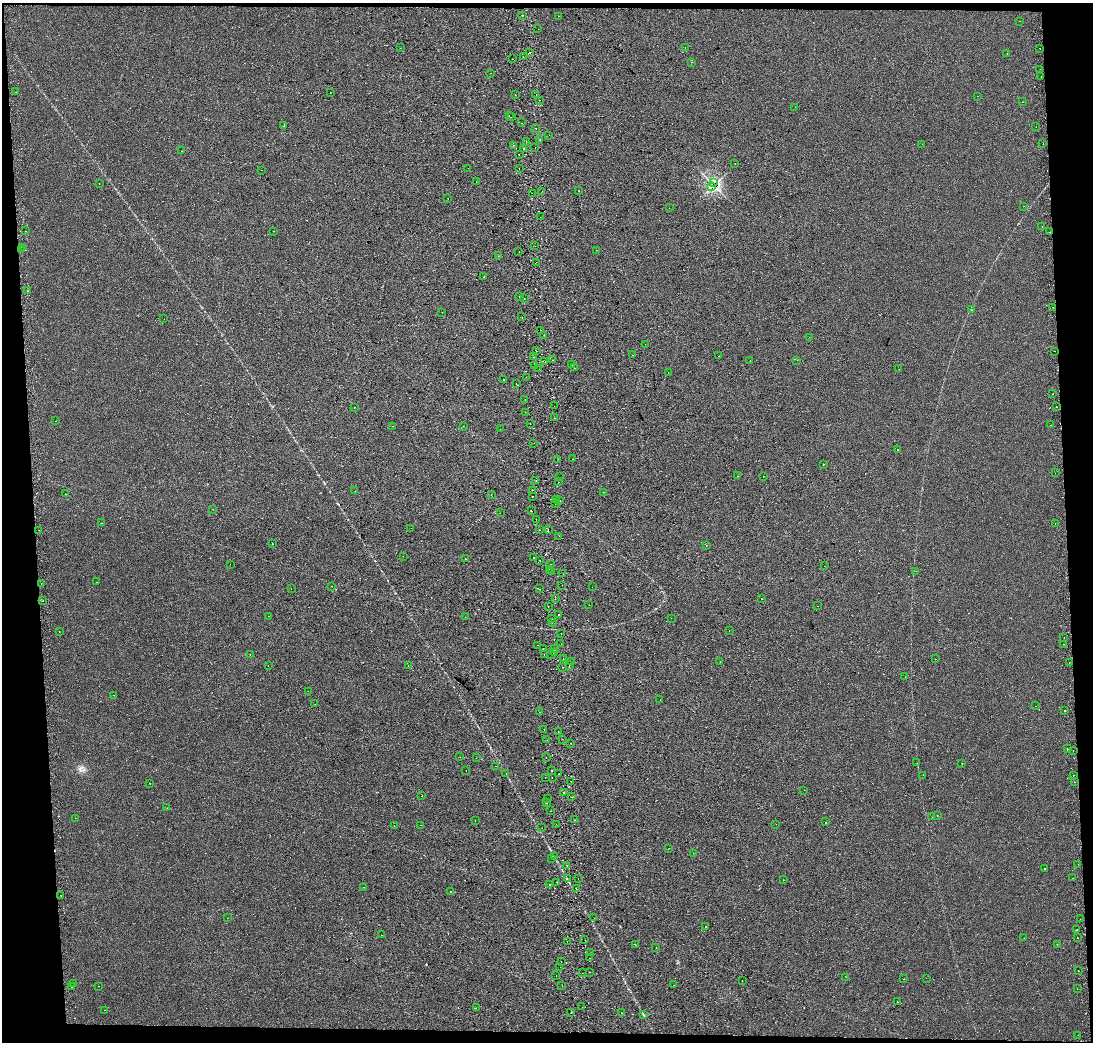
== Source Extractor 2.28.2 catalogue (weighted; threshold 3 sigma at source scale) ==
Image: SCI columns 74-4436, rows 1-4158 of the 4509 x 4165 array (HDU 1 of 3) = the unmasked area's bounding box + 8 px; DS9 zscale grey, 4 x 4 block average (1 PNG px = mean of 4 x 4 image px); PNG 1095 x 1044 px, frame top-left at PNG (2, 3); each listed source drawn as its Kron ellipse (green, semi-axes under 4 px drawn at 4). Shown black and unused: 7% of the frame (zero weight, under 2 of 3 exposures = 2% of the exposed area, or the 3 px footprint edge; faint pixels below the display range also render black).
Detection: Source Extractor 2.28.2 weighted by HDU 2 'WHT'. Background 1.75e-04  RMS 0.0032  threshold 0.0146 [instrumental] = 3 sigma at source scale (4.5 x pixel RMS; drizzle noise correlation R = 1.50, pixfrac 1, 0.0396/0.0396 arcsec/px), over >= 5 px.
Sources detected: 337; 2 too faint to see at this stretch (4 x 4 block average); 28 cosmic-ray / hot-pixel residue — neither listed nor drawn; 6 coinciding with a brighter row at this scale — not listed separately; the other 301 listed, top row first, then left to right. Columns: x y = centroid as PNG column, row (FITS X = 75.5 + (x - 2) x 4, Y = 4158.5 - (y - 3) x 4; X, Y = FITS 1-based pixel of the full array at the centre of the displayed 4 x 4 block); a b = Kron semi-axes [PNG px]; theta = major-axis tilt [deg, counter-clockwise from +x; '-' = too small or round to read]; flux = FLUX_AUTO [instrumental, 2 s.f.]
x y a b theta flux
523 15 2 2 - 0.35
558 16 2 2 - 0.37
1020 21 2 2 - 1
538 29 2 2 - 0.26
400 48 2 2 - 0.5
685 48 2 2 - 0.32
1040 49 2 2 - 2.3
530 52 2 2 - 16
1007 53 2 2 - 1.9
523 57 2 2 - 2
513 59 2 2 - 0.54
692 62 2 2 - 0.36
1040 69 2 2 - 0.34
490 73 2 2 - 0.51
1041 77 2 2 - 1.8
16 92 2 2 - 2.1
330 92 2 2 - 0.33
536 94 2 2 - 2.2
515 95 2 2 - 4.6
977 96 2 2 - 0.59
539 100 2 2 - 3.1
1023 102 2 2 - 0.66
795 107 2 2 - 0.22
509 116 2 2 - 1.7
511 117 2 2 - 2.6
522 123 2 2 - 1.3
284 126 2 2 - 0.78
1036 127 2 2 - 0.39
536 128 2 2 - 3.3
549 135 2 2 - 0.94
540 140 2 2 - 0.47
526 141 2 2 - 2.3
922 144 2 2 - 0.3
1043 144 2 2 - 2.9
513 145 2 2 - 0.51
535 147 2 2 - 1.8
524 149 2 2 - 3.2
181 151 2 2 - 0.37
519 154 2 2 - 2
735 163 2 2 - 0.36
468 168 2 2 - 0.32
519 168 2 2 - 21
261 170 2 2 - 0.43
476 181 2 2 - 0.41
714 182 2 2 - 2.1
99 184 2 2 - 1.6
712 187 4 2 - 9.3
542 191 2 2 - 0.29
578 191 2 2 - 1.6
532 193 2 2 - 0.53
448 198 2 2 - 1.1
1024 206 2 2 - 0.58
669 208 2 2 - 0.25
540 217 2 2 - 0.48
1042 226 2 2 - 0.4
25 231 2 2 - 0.67
273 231 2 2 - 0.82
1049 232 2 2 - 0.57
535 246 2 2 - 0.4
23 248 2 2 - 1.7
21 249 2 2 - 0.3
596 250 2 2 - 0.63
519 252 2 2 - 0.63
498 256 2 2 - 0.31
536 262 2 2 - 3.7
484 277 2 2 - 1.1
27 291 2 2 - 2.6
519 296 2 2 - 2.1
524 298 2 2 - 1.1
1052 307 2 2 - 0.38
972 310 2 2 - 1.7
442 312 2 2 - 0.42
522 317 2 2 - 0.36
164 319 2 2 - 0.24
541 330 2 2 - 1.4
544 335 2 2 - 0.99
809 337 2 2 - 0.3
645 344 2 2 - 0.33
536 351 2 2 - 1.1
1054 351 2 2 - 1.8
632 355 2 2 - 0.56
719 356 2 2 - 2
534 357 2 2 - 2.2
553 360 2 2 - 0.48
797 360 2 2 - 0.25
545 361 2 2 - 0.45
750 361 2 2 - 1.5
572 365 2 2 - 0.28
535 366 2 2 - 1
574 368 2 2 - 0.6
539 369 2 2 - 0.38
899 369 2 2 - 0.3
668 373 2 2 - 0.28
526 377 2 2 - 0.52
503 379 2 2 - 2.1
516 384 2 2 - 0.5
1053 393 2 2 - 20
525 399 2 2 - 1.1
554 406 2 2 - 0.3
354 407 2 2 - 0.51
1056 407 2 2 - 2.4
525 412 2 2 - 2
554 418 2 2 - 1.4
55 421 2 2 - 0.49
530 424 2 2 - 1.3
1050 425 2 2 - 0.26
393 426 2 2 - 1.9
463 426 2 2 - 1.5
500 429 2 2 - 0.31
534 443 2 2 - 0.35
897 450 2 2 - 2.9
558 459 2 2 - 0.88
572 459 2 2 - 1.2
823 464 2 2 - 1.3
1055 473 2 2 - 1.4
737 476 2 2 - 0.43
763 476 2 2 - 0.29
559 477 2 2 - 0.4
536 481 2 2 - 0.99
558 482 2 2 - 8.8
532 490 2 2 - 0.44
355 491 2 2 - 0.71
603 492 2 2 - 0.43
65 494 2 2 - 0.67
491 495 2 2 - 0.48
532 496 2 2 - 1.3
557 499 2 2 - 2.3
559 501 2 2 - 1.1
555 504 2 2 - 0.85
213 509 2 2 - 0.71
531 511 2 2 - 2.3
500 513 2 2 - 0.82
536 519 2 2 - 0.32
101 523 2 2 - 0.5
1055 524 2 2 - 0.31
411 528 2 2 - 0.56
548 529 2 2 - 1.1
39 530 2 2 - 0.31
539 530 2 2 - 71
559 536 2 2 - 0.54
272 544 2 2 - 0.44
706 546 2 2 - 0.71
403 556 2 2 - 0.67
533 558 2 2 - 3
465 559 2 2 - 1.4
540 560 2 2 - 0.65
230 564 2 2 - 0.3
551 564 2 2 - 0.93
824 566 2 2 - 0.55
549 569 2 2 - 0.7
552 571 2 2 - 0.35
916 571 2 2 - 2.4
563 574 2 2 - 0.32
97 582 2 2 - 0.53
41 583 2 2 - 0.59
562 585 2 2 - 0.37
332 586 2 2 - 0.77
592 587 2 2 - 0.24
291 589 2 2 - 0.65
540 589 2 2 - 0.99
555 599 2 2 - 1.1
761 599 2 2 - 0.85
42 601 2 2 - 0.45
589 605 2 2 - 0.32
548 606 2 2 - 11
817 606 2 2 - 0.44
558 614 2 2 - 520
268 616 2 2 - 0.36
465 617 2 2 - 0.24
671 618 2 2 - 0.22
552 619 2 2 - 2.1
552 622 2 2 - 2.4
729 631 2 2 - 1.3
59 632 2 2 - 0.43
561 633 2 2 - 1.4
1064 638 2 2 - 1.9
561 644 2 2 - 1.1
1064 644 2 2 - 2
537 645 2 2 - 1.9
543 648 2 2 - 0.87
554 648 2 2 - 1.3
554 653 2 2 - 12
250 654 2 2 - 2.4
544 654 2 2 - 0.57
552 655 2 2 - 5.4
563 658 2 2 - 0.78
935 659 2 2 - 1.2
571 662 2 2 - 1.2
720 662 2 2 - 0.43
1069 662 2 2 - 3.8
268 665 2 2 - 2.6
408 665 2 2 - 0.38
569 665 2 2 - 1.1
562 667 2 2 - 2.7
905 677 2 2 - 0.59
308 691 2 2 - 0.32
114 695 2 2 - 1.3
660 700 2 2 - 0.28
315 704 2 2 - 0.47
1035 706 2 2 - 1
1065 711 2 2 - 2.9
539 712 2 2 - 0.81
544 729 2 2 - 2.8
558 731 2 2 - 1.6
562 739 2 2 - 0.79
547 740 2 2 - 3.5
571 743 2 2 - 2.7
1067 749 2 2 - 1.8
1073 750 2 2 - 2
460 757 2 2 - 1.6
476 758 2 2 - 0.47
546 758 2 2 - 0.93
917 763 2 2 - 0.28
962 763 2 2 - 1.7
496 766 2 2 - 0.33
466 770 2 2 - 0.78
551 771 2 2 - 4.4
506 773 2 2 - 0.41
559 774 2 2 - 6.3
923 775 2 2 - 0.65
1073 775 2 2 - 4.1
545 777 2 2 - 0.33
552 778 2 2 - 0.78
571 781 2 2 - 1.3
1074 782 2 2 - 0.65
150 783 2 2 - 1.3
804 790 2 2 - 0.3
564 793 2 2 - 5.1
422 796 2 2 - 1.1
571 797 2 2 - 6.1
547 798 2 2 - 1.2
547 803 2 2 - 0.44
167 808 2 2 - 0.86
551 811 2 2 - 0.36
937 816 2 2 - 1.4
932 817 2 2 - 0.36
75 818 2 2 - 0.71
574 820 2 2 - 0.89
475 821 2 2 - 1.7
825 822 2 2 - 0.54
556 824 2 2 - 0.37
776 824 2 2 - 0.41
420 825 2 2 - 0.28
394 826 2 2 - 2.6
542 828 2 2 - 0.54
669 848 2 2 - 0.29
693 853 2 2 - 0.38
554 856 2 2 - 0.59
552 858 2 2 - 0.26
1078 864 2 2 - 0.34
567 865 2 2 - 0.88
1044 868 2 2 - 1.2
1072 878 2 2 - 1.4
567 879 2 2 - 0.64
578 879 2 2 - 0.37
783 880 2 2 - 0.55
557 882 2 2 - 0.53
549 884 2 2 - 2.7
364 887 2 2 - 0.49
576 889 2 2 - 0.65
450 891 2 2 - 6
61 895 2 2 - 4.2
227 918 2 2 - 0.41
594 918 2 2 - 0.87
1080 919 2 2 - 1.1
706 927 2 2 - 1.8
1077 930 2 2 - 1.5
382 935 2 2 - 0.74
1024 938 2 2 - 0.48
1077 938 2 2 - 0.82
585 940 2 2 - 1.2
567 942 2 2 - 3.2
635 944 2 2 - 0.27
1057 945 2 2 - 0.46
656 948 2 2 - 0.61
590 953 2 2 - 0.3
590 958 2 2 - 0.69
561 961 2 2 - 2.1
560 967 2 2 - 4.3
1078 971 2 2 - 4.3
589 972 2 2 - 0.41
582 973 2 2 - 0.71
556 975 2 2 - 3
846 977 2 2 - 2
926 978 2 2 - 0.48
904 979 2 2 - 2.4
742 980 2 2 - 0.88
74 983 2 2 - 0.88
674 985 2 2 - 0.73
98 986 2 2 - 0.45
562 986 2 2 - 1.6
72 987 2 2 - 0.54
1077 989 2 2 - 0.29
897 1002 2 2 - 0.76
582 1007 2 2 - 0.55
476 1008 2 2 - 0.5
105 1010 2 2 - 0.34
571 1013 2 2 - 0.96
621 1013 2 2 - 0.49
643 1014 2 2 - 1
1078 1035 2 2 - 0.36
Overlapping masked pixels (flux is a lower limit): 3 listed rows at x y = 714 182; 712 187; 567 942
Diffuse or blended objects may show on this block-average render without a row.